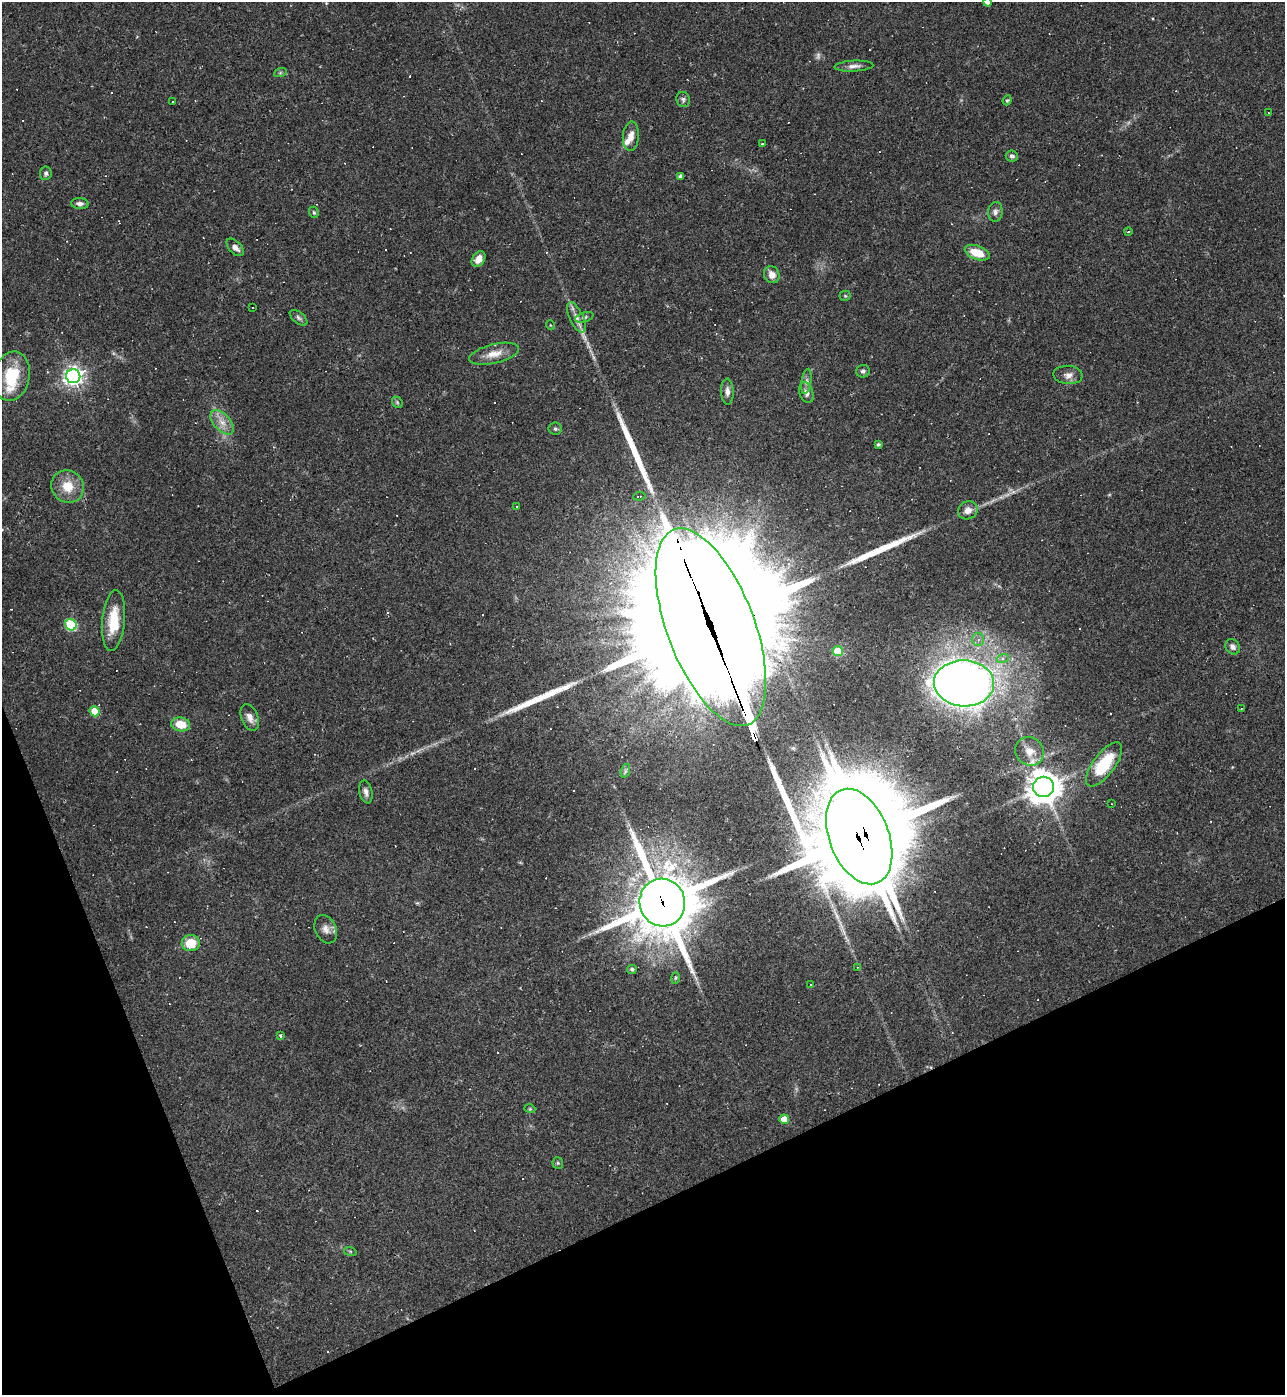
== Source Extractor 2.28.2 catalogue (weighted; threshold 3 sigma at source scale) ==
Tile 14 of 4 x 4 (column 2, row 4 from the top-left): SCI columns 1433-2715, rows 1-1393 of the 5561 x 5573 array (HDU 1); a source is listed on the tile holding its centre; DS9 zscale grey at full resolution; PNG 1287 x 1397 px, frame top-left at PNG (2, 2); each listed source drawn as its Kron ellipse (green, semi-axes under 4 px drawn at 4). Shown black and unused: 20% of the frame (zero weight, under 2 of 3 exposures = <1% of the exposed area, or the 3 px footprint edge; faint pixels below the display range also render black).
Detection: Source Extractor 2.28.2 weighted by HDU 2 'WHT'; one run over the whole footprint, this tile lists its part. Background 0.0322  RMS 0.0048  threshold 0.0218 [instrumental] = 3 sigma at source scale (4.5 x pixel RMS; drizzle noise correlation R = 1.50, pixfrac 1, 0.05/0.05 arcsec/px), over >= 5 px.
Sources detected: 124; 1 too faint to see at this stretch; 43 cosmic-ray / hot-pixel residue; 3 long thin detections or spike segments (spike, bleed or trail) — neither listed nor drawn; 4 inside a brighter listed object's ellipse — not listed separately; the other 73 listed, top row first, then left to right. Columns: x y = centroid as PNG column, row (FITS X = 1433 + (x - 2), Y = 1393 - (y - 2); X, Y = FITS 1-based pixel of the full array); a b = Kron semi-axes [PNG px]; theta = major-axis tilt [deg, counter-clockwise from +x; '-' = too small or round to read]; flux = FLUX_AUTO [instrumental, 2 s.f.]
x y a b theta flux
988 2 4 4 - 3.2
854 66 19 5 3 2.5
280 73 6 4 19 0.69
683 99 7 6 - 1.3
1007 100 5 4 - 0.67
173 101 3 2 - 0.52
1268 113 3 2 - 0.32
631 136 14 8 85 3.9
762 144 3 2 - 0.42
1012 156 6 5 - 1.2
46 173 6 6 - 1.2
681 176 4 4 - 1.6
80 203 8 5 -5 2
314 212 6 4 -68 0.7
995 212 10 7 83 1.9
1128 232 4 3 - 0.45
235 247 11 6 -46 2.7
977 253 13 7 -21 10
478 259 8 6 55 3.9
772 275 9 7 -58 3.8
845 296 5 5 - 0.62
253 308 3 2 - 0.4
576 317 16 7 -65 3.6
584 317 9 5 18 1.1
298 318 10 5 -39 1.3
550 325 5 3 - 0.36
494 354 25 9 14 6.4
863 371 7 6 - 1.3
1068 375 14 9 -5 3.1
12 376 25 18 79 21
73 376 7 7 - 270
806 381 13 5 82 1.7
727 391 13 6 -89 2.6
806 393 10 7 -70 2.4
397 402 6 4 -48 0.82
222 422 15 8 -46 4.6
555 429 6 6 - 1.1
878 444 3 3 - 0.84
68 486 17 16 - 9.5
639 496 6 3 8 1
516 506 3 2 - 0.44
968 510 10 9 - 3.5
114 621 30 11 85 14
71 625 6 5 - 39
711 627 104 43 -69 33000
978 639 6 5 - 1.8
1233 647 8 6 -49 2.1
838 651 5 5 - 15
1003 658 6 4 18 1.1
964 683 30 23 -2 510
1241 709 3 2 - 0.27
95 711 5 5 - 11
250 718 14 8 -69 3.2
181 724 9 7 -10 9.1
1030 751 15 13 -43 6.6
1104 764 26 11 53 24
625 771 7 4 71 0.98
1044 787 10 10 - 800
366 792 11 6 -77 2.2
1112 804 3 2 - 0.45
859 837 50 29 -68 5300
662 903 24 23 - 3100
326 929 15 10 -64 3.6
191 943 9 8 - 11
858 967 4 3 - 0.52
632 969 5 4 - 1
675 978 6 4 88 0.59
811 984 2 2 - 0.45
280 1036 3 3 - 1.1
530 1109 5 3 - 0.49
784 1119 5 4 - 7
558 1163 6 5 - 0.72
350 1251 6 4 -18 0.55
Overlapping masked pixels (flux is a lower limit): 3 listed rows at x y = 711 627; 859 837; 662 903
Isophote crosses this tile's border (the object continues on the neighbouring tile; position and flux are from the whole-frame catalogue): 1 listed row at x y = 988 2